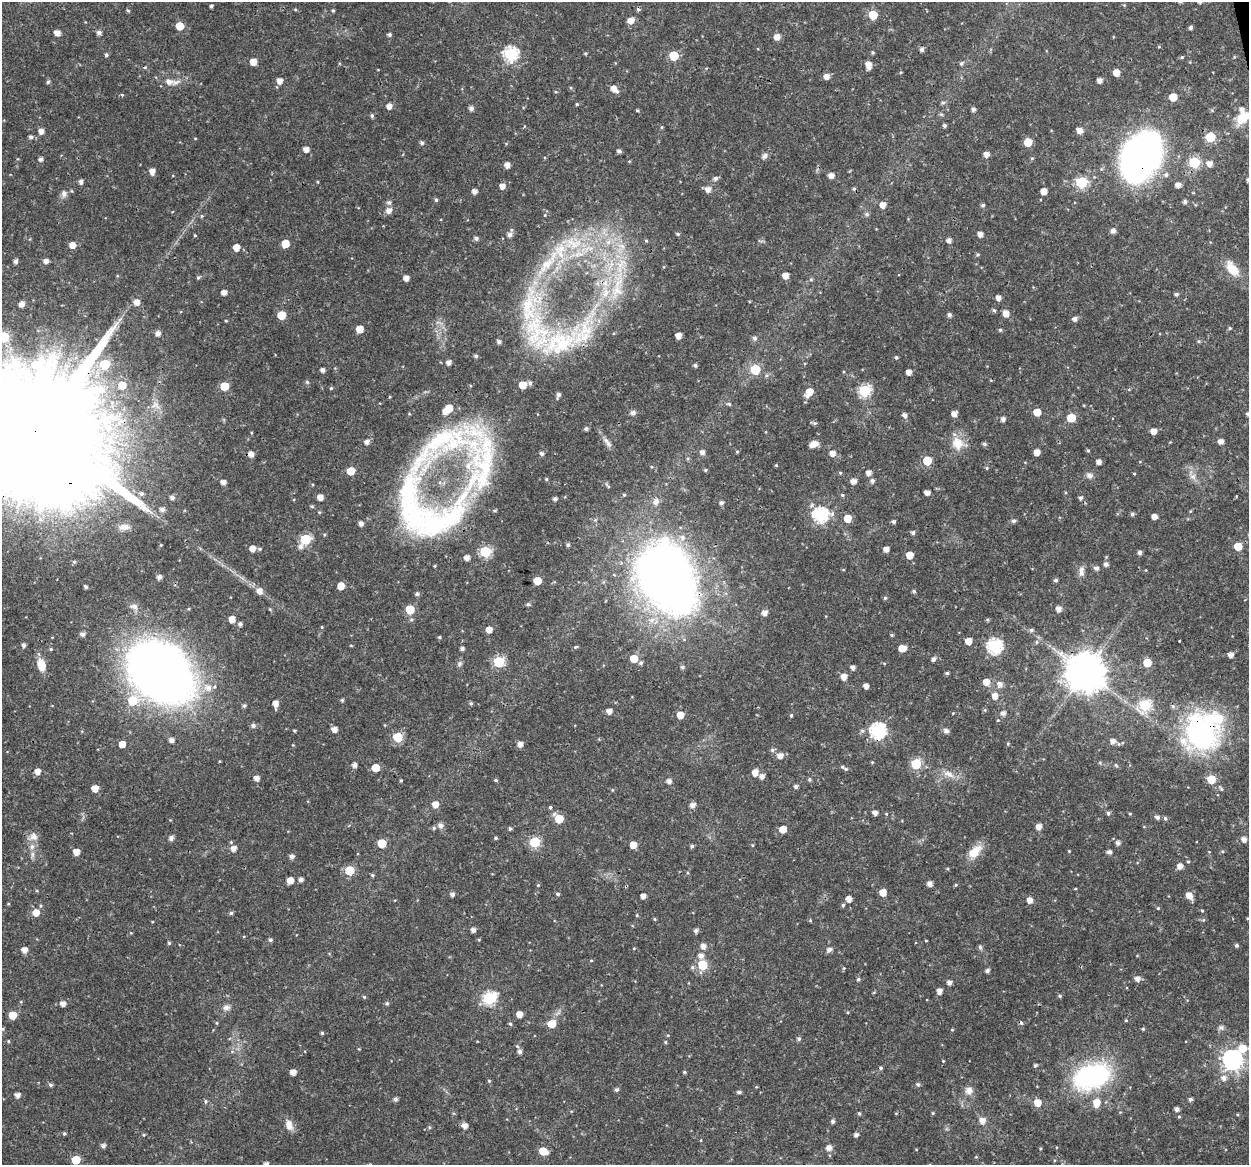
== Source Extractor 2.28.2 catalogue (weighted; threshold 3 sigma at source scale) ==
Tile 10 of 4 x 4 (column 2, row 3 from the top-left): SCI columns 1249-2495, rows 1202-2364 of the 4992 x 4776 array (HDU 1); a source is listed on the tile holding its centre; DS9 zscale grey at full resolution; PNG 1251 x 1167 px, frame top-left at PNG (2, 2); no overlay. Shown black and unused: <1% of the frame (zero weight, under 3 of 4 exposures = <1% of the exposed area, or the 3 px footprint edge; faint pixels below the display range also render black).
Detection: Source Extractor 2.28.2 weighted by HDU 2 'WHT'; one run over the whole footprint, this tile lists its part. Background 0.0239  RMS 0.0019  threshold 0.00876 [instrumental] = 3 sigma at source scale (4.5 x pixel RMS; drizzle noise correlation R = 1.50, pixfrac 1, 0.0396/0.0396 arcsec/px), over >= 5 px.
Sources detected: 480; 4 inside a brighter object's white glare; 5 cosmic-ray / hot-pixel residue — not listed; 16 inside a brighter listed object's ellipse — not listed separately; the other 455 listed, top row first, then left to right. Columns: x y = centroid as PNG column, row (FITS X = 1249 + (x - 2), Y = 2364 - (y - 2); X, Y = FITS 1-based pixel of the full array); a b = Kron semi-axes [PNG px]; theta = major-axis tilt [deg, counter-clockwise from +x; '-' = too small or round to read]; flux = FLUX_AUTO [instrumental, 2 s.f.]
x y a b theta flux
1124 5 4 4 - 0.17
211 6 3 3 - 0.36
295 9 5 3 - 0.19
128 10 5 4 - 0.25
333 10 4 3 - 0.27
873 15 5 5 - 6.3
631 20 6 5 - 1.7
180 26 6 5 - 3.4
1191 27 4 4 - 0.52
57 33 5 5 - 1.4
99 33 5 5 - 0.7
389 35 5 4 - 0.42
777 37 6 5 - 1.4
922 49 5 5 - 0.57
873 52 5 4 - 0.25
585 53 5 4 - 0.24
511 54 7 7 - 30
106 55 4 4 - 0.38
674 56 6 5 - 7.1
1182 57 5 4 - 0.26
253 62 5 5 - 2.4
961 63 6 5 - 0.36
868 65 8 5 -81 1.7
901 72 4 4 - 0.2
1116 73 5 5 - 2.1
826 76 5 5 - 1.2
1100 80 4 4 - 1
280 81 5 5 - 1.3
48 82 5 5 - 0.32
169 82 12 9 -5 1.4
614 89 8 5 -47 1.6
1173 97 5 5 - 3.8
943 102 7 4 8 0.34
577 104 4 4 - 0.24
389 106 5 5 - 1.2
471 108 5 5 - 0.81
973 109 4 4 - 0.6
637 110 5 3 - 0.22
941 114 6 4 -1 0.27
372 116 5 5 - 0.36
1243 117 18 11 43 3.9
944 125 4 4 - 0.43
662 127 5 3 - 0.2
1080 130 6 5 - 1.4
41 131 5 5 - 1.2
31 137 5 5 - 0.48
1210 137 6 5 - 9.1
195 138 4 3 - 0.15
1028 142 5 5 - 4.4
422 143 5 4 - 0.44
306 149 5 4 - 1.3
619 151 4 4 - 0.52
986 154 5 5 - 1.1
764 156 9 6 43 0.65
1142 156 39 25 63 100
41 159 5 5 - 0.61
1194 162 6 6 - 15
1209 164 6 6 - 1.3
507 165 5 4 - 1.3
152 171 5 5 - 1.3
831 175 5 5 - 1.3
1166 175 7 6 - 0.55
715 178 6 5 - 0.58
1248 180 5 4 - 0.49
81 182 5 4 - 0.66
317 182 3 3 - 0.19
1081 182 6 6 - 17
1178 185 5 4 - 1.1
502 186 5 5 - 1.3
708 189 6 5 - 1.3
72 191 5 3 - 0.19
474 191 5 4 - 0.95
1044 191 5 5 - 1.8
64 194 10 8 -83 0.83
436 200 5 4 - 0.35
389 202 6 6 - 0.52
1185 202 4 4 - 0.53
883 205 5 5 - 1.5
983 205 5 4 - 0.4
389 210 8 7 - 0.92
867 214 6 5 - 0.41
202 216 5 3 - 0.2
1113 231 7 6 - 0.64
678 234 5 4 - 0.3
980 234 5 4 - 1.1
195 235 4 3 - 0.15
510 235 6 6 - 0.81
476 238 6 5 - 0.56
949 240 4 4 - 0.85
646 241 5 3 - 0.22
608 242 8 6 44 0.99
572 243 35 20 -4 11
285 244 5 5 - 3.8
72 245 6 5 - 1.6
621 246 13 8 -27 1.8
236 247 5 5 - 2.3
978 255 5 5 - 0.29
16 261 5 4 - 0.67
46 261 5 5 - 0.97
546 265 40 12 49 8.4
1232 269 20 11 -52 3.5
785 276 5 5 - 1.7
198 277 5 4 - 0.31
406 278 4 4 - 1.3
811 279 6 4 0 0.26
224 292 4 4 - 1.2
1176 294 5 4 - 0.42
998 298 5 4 - 1.1
137 302 6 6 - 1.4
21 304 5 4 - 1.2
994 310 5 4 - 0.33
1006 313 6 5 - 1.6
281 315 5 5 - 4.6
949 315 5 4 - 0.58
1075 319 5 5 - 0.83
226 321 3 3 - 0.19
1230 328 5 4 - 0.25
360 329 5 5 - 2.3
1000 330 4 4 - 0.29
537 332 71 38 -77 25
158 333 5 5 - 1
583 334 79 30 67 21
678 336 5 5 - 1.5
4 337 6 6 - 12
755 338 6 5 - 0.58
499 342 5 4 - 0.66
476 356 5 4 - 0.4
896 357 4 4 - 0.31
449 362 5 4 - 0.99
105 364 6 6 - 7.5
695 365 4 4 - 0.42
755 369 6 6 - 10
323 370 4 4 - 0.79
909 372 4 4 - 1.2
307 382 5 4 - 0.29
122 385 6 6 - 3.8
224 386 5 5 - 5.2
331 388 4 4 - 0.26
865 391 6 6 - 19
809 392 9 6 58 3
729 404 6 5 - 0.31
449 408 6 5 - 2.8
1037 412 5 5 - 2.8
633 413 7 6 - 0.61
954 414 5 4 - 1.2
905 415 5 5 - 0.82
1071 418 5 5 - 5.3
1003 419 4 4 - 0.75
815 423 6 5 - 0.34
586 429 4 4 - 0.44
38 431 57 28 7 14000
1154 431 5 5 - 1.5
1221 441 5 4 - 1.1
367 442 5 5 - 0.94
607 442 19 6 -55 1
957 443 18 15 -61 3.2
440 444 171 47 43 45
813 444 9 6 18 1.6
984 444 5 4 - 0.39
1088 450 5 4 - 0.25
737 451 5 3 - 0.19
702 452 5 5 - 0.85
1037 452 5 4 - 1.8
541 453 5 5 - 0.42
832 453 5 5 - 1.4
251 454 5 5 - 1.3
927 461 5 5 - 6.4
1099 462 4 4 - 0.91
482 464 120 48 77 36
776 465 3 3 - 0.2
987 468 5 4 - 0.25
705 470 4 4 - 0.27
351 471 5 5 - 4.1
840 473 4 4 - 0.23
868 473 5 5 - 1.1
1134 474 4 3 - 0.17
1089 475 10 7 -20 0.75
1193 477 9 8 - 0.97
546 479 4 3 - 0.22
853 481 5 5 - 1.3
872 481 6 5 - 0.54
223 482 4 4 - 0.96
608 486 10 3 -49 0.31
927 492 5 4 - 1.1
141 494 6 6 - 0.61
624 495 4 4 - 0.25
842 495 5 4 - 0.28
172 497 6 5 - 0.7
320 497 5 4 - 1.6
1080 498 5 4 - 0.41
555 499 4 4 - 0.57
656 502 8 6 78 1.2
721 503 5 4 - 0.51
162 509 6 6 - 0.88
413 514 82 39 -75 29
1132 514 5 4 - 0.41
820 515 7 7 - 37
1154 516 4 4 - 1.2
847 518 5 5 - 3.2
1013 521 5 5 - 0.52
894 522 4 4 - 0.42
361 523 5 5 - 0.83
124 527 15 8 6 1.5
913 533 5 5 - 0.42
305 539 6 6 - 13
161 545 4 4 - 0.19
568 545 4 4 - 0.43
1238 546 5 5 - 4.3
300 547 8 6 78 0.8
252 548 5 5 - 1.5
260 549 5 4 - 0.31
886 549 5 4 - 1.2
1140 552 4 4 - 0.63
910 555 5 5 - 2.8
74 562 5 4 - 0.26
1106 564 5 5 - 0.7
1097 568 6 5 - 0.67
1081 571 15 7 87 1.1
159 577 4 4 - 0.88
1056 580 4 4 - 0.42
537 581 5 5 - 4.1
341 586 5 5 - 2.3
86 587 4 3 - 0.37
260 591 7 6 - 1.3
914 591 4 4 - 0.34
417 594 5 5 - 0.47
885 598 5 4 - 0.31
682 599 12 10 41 160
528 604 6 5 - 0.28
134 606 9 7 -3 0.94
410 609 5 5 - 6.5
1059 609 5 5 - 1.2
765 613 5 5 - 1.2
232 619 5 5 - 1.7
652 620 9 7 3 1.1
987 620 4 4 - 0.29
240 624 5 5 - 0.55
322 627 5 3 - 0.17
489 630 5 5 - 1.7
1031 630 6 4 14 0.41
83 634 5 4 - 0.79
891 635 5 4 - 0.24
439 637 4 4 - 0.25
968 641 5 5 - 2.2
1179 641 2 2 - 0.14
1037 642 6 4 89 0.3
24 645 4 4 - 0.59
994 646 7 7 - 36
576 647 5 4 - 0.25
902 648 7 5 7 2.3
51 649 4 4 - 0.23
462 649 4 4 - 0.56
1231 655 5 5 - 1.1
634 658 5 5 - 3.4
934 659 6 5 - 0.62
499 662 6 6 - 15
641 663 5 5 - 0.38
884 663 5 3 - 0.17
1147 663 5 5 - 4.2
459 664 8 6 34 0.45
41 665 12 7 -73 2.9
682 667 6 5 - 0.35
853 667 4 4 - 0.72
161 672 56 39 -37 170
1085 672 11 11 - 570
947 673 5 4 - 0.31
844 677 5 5 - 1.6
986 682 7 7 - 1.7
1000 684 8 7 - 0.97
866 686 4 4 - 1.1
995 696 6 6 - 1.5
342 700 5 4 - 0.22
132 701 8 7 - 7.3
471 703 5 4 - 0.27
275 704 6 4 -87 1.5
1145 705 7 6 - 18
244 706 6 5 - 0.36
609 711 5 5 - 1.3
1003 713 6 5 - 0.75
680 715 5 5 - 2.9
791 715 5 4 - 0.25
998 720 4 3 - 0.16
253 726 6 5 - 0.6
334 729 5 4 - 1.4
294 731 4 3 - 0.23
878 731 7 7 - 37
946 731 8 6 -34 0.58
1202 732 43 36 -76 35
398 737 6 5 - 9.5
171 740 5 4 - 0.85
1113 741 6 5 - 0.94
122 744 5 5 - 2
520 744 5 5 - 1.2
1008 744 4 4 - 0.22
1119 744 6 4 -70 0.25
772 750 6 5 - 0.4
780 755 6 6 - 1.3
872 762 4 4 - 0.17
916 764 6 5 - 12
354 765 5 4 - 0.87
1116 765 5 4 - 0.24
375 768 5 5 - 3.7
846 769 7 5 1 0.39
37 771 5 5 - 1.5
755 773 6 5 - 1.7
949 774 17 8 -24 1.7
762 776 5 5 - 0.9
257 778 5 5 - 1.1
809 779 5 5 - 0.31
1211 779 5 5 - 5.1
401 780 4 3 - 0.19
496 780 5 4 - 0.27
669 781 5 5 - 0.86
796 786 5 4 - 0.52
95 788 5 5 - 2.2
1221 789 7 4 -47 0.32
435 804 5 5 - 1.7
692 805 6 5 - 1
550 807 3 3 - 0.39
875 813 5 4 - 0.81
1108 813 5 4 - 0.4
886 814 4 4 - 0.18
1130 814 4 4 - 0.19
1157 817 5 5 - 0.61
1165 818 5 4 - 0.37
559 819 6 5 - 5.3
441 826 6 6 - 0.86
1039 826 5 5 - 1.3
434 828 5 5 - 0.31
510 829 5 4 - 0.31
783 829 5 5 - 2.4
33 836 12 10 -35 1.3
171 838 7 6 - 0.54
496 838 4 3 - 0.28
1244 839 6 5 - 1
535 842 6 6 - 12
382 843 5 5 - 5.9
1118 843 5 5 - 0.71
633 845 5 5 - 2.4
752 845 5 3 - 0.16
692 846 4 4 - 0.39
32 847 8 6 88 0.83
234 848 6 5 - 1.3
1069 851 3 3 - 0.14
1222 851 5 3 - 0.2
76 852 5 5 - 1.9
975 852 21 11 42 3.1
1109 852 4 4 - 0.73
292 857 5 5 - 0.82
1188 862 4 4 - 0.22
1180 866 6 5 - 1.3
349 870 6 5 - 7.5
372 875 5 4 - 0.27
301 879 4 4 - 0.81
290 880 5 5 - 1.9
930 884 5 5 - 0.99
538 885 4 4 - 0.19
956 885 4 4 - 0.2
883 892 5 5 - 2.2
452 894 5 5 - 0.65
558 894 5 4 - 0.33
1189 895 7 5 -46 1.8
643 896 4 4 - 1.1
849 899 5 4 - 1.4
1030 900 5 5 - 1.3
843 905 5 4 - 0.3
1158 908 4 4 - 0.21
1202 911 4 3 - 0.19
36 913 6 6 - 2.1
231 913 5 4 - 0.36
637 915 5 3 - 0.16
1247 918 5 3 - 0.18
654 919 4 4 - 0.22
1203 920 5 3 - 0.22
473 930 4 4 - 0.84
696 931 5 5 - 0.57
270 940 5 5 - 0.42
926 941 4 3 - 0.14
169 943 4 4 - 0.28
1237 945 4 4 - 0.37
703 946 5 5 - 1.1
980 947 7 4 -79 0.4
634 948 4 3 - 0.17
24 950 5 5 - 1.4
829 950 6 5 - 0.85
701 956 6 6 - 0.95
591 960 5 3 - 0.17
703 965 6 5 - 8.9
692 967 6 5 - 0.38
844 968 4 4 - 0.2
987 971 4 4 - 0.56
1137 978 6 6 - 0.89
858 979 4 4 - 0.35
949 982 5 4 - 0.86
939 991 5 4 - 1.3
1060 996 5 4 - 0.25
364 997 5 4 - 0.24
489 998 6 6 - 26
387 1003 5 4 - 0.32
63 1004 5 5 - 1.1
226 1007 10 8 6 0.89
519 1014 5 5 - 1.7
13 1015 5 5 - 4.2
217 1023 5 3 - 0.18
510 1024 5 4 - 0.24
552 1024 6 6 - 3.7
1221 1028 9 6 -21 0.53
1143 1029 4 4 - 0.22
952 1030 5 3 - 0.17
322 1033 4 4 - 0.29
668 1035 4 3 - 0.16
799 1039 5 5 - 0.4
8 1041 4 4 - 0.2
665 1042 4 4 - 0.22
517 1046 5 4 - 0.23
1242 1048 13 8 -2 3.6
359 1049 4 3 - 0.16
520 1051 6 5 - 0.67
1232 1060 8 7 - 94
943 1061 4 3 - 0.16
1035 1065 5 4 - 0.33
293 1072 5 4 - 1.5
684 1072 4 4 - 0.23
1092 1076 32 20 20 36
1224 1078 7 6 - 0.97
489 1081 5 4 - 0.22
918 1084 5 5 - 0.38
50 1085 5 5 - 0.38
617 1090 5 5 - 0.46
969 1091 9 9 - 1.3
739 1092 4 4 - 0.53
17 1095 5 4 - 1
395 1099 5 4 - 0.54
1190 1099 4 4 - 0.45
205 1101 6 5 - 0.37
1037 1103 6 6 - 2.4
1096 1103 10 7 84 2.3
1177 1109 4 4 - 0.73
859 1113 5 4 - 0.29
933 1113 4 4 - 0.21
1179 1117 4 4 - 0.2
833 1121 5 4 - 0.47
982 1121 7 6 - 1.4
289 1125 13 8 -74 1.6
465 1126 6 5 - 1.1
429 1127 5 4 - 0.23
64 1133 4 4 - 0.3
144 1135 4 4 - 0.22
856 1135 5 4 - 0.68
701 1140 4 3 - 0.14
103 1146 5 5 - 0.7
829 1148 5 5 - 1.2
543 1151 7 5 -25 4
76 1160 5 5 - 5.1
266 1164 4 4 - 0.63
Overlapping masked pixels (flux is a lower limit): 10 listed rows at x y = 1142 156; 583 334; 38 431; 440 444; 482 464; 413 514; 682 599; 1085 672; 878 731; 1202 732
Isophote crosses this tile's border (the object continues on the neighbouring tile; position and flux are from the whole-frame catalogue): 7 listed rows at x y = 1243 117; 1248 180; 4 337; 38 431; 1202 732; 1242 1048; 266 1164